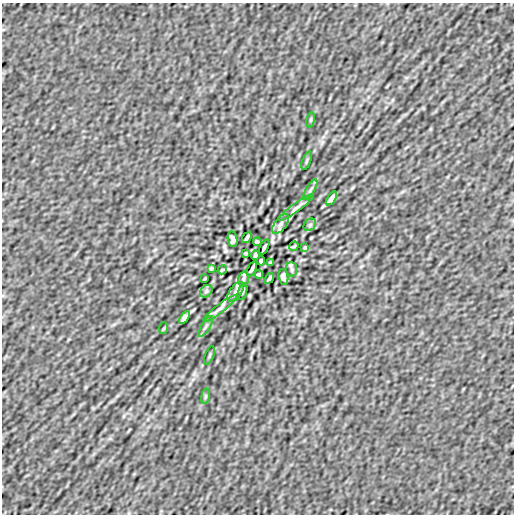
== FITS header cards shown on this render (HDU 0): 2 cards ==
NAXIS1  =                  512
NAXIS2  =                  512

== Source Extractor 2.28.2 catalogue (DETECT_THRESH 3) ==
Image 512 x 512 px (HDU 0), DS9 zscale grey, 1 PNG px = 1 image px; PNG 516 x 516 px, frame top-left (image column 1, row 512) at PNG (2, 3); each listed source drawn as its Kron ellipse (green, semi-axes under 4 px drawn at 4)
Background 6.37e-08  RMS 3.4e-06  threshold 1.03e-05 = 3 sigma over >= 5 px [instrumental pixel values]
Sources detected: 35; all 35 listed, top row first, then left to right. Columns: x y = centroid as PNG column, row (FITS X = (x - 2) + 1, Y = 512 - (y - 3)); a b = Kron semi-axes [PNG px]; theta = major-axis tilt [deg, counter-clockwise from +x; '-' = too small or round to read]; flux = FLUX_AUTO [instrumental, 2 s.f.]
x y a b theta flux
311 120 8 4 81 2.8e-04
307 161 9 3 69 3.0e-04
310 190 12 3 59 4.8e-04
331 199 8 3 55 7.2e-04
296 208 21 4 37 1.0e-03
281 224 11 6 53 9.5e-04
310 225 7 5 46 4.5e-04
247 238 6 2 54 4.4e-04
233 239 8 5 -80 6.9e-04
257 242 4 3 - 3.3e-04
294 246 5 2 - 2.6e-04
264 247 8 3 65 5.0e-04
305 248 4 3 - 2.6e-04
245 253 3 2 - 2.3e-04
255 255 4 3 - 3.6e-04
261 261 4 3 - 3.6e-04
271 263 3 2 - 2.3e-04
211 268 4 3 - 2.6e-04
252 269 8 3 65 5.0e-04
292 269 7 5 -85 4.4e-04
222 270 5 2 - 2.6e-04
259 274 4 3 - 3.3e-04
283 277 8 5 -80 6.9e-04
205 278 3 2 - 1.8e-04
269 278 6 2 54 4.4e-04
243 279 7 5 76 4.9e-04
206 291 7 5 46 4.5e-04
235 292 11 6 53 9.3e-04
242 292 8 3 71 2.8e-04
220 308 21 4 37 1.0e-03
185 317 7 3 58 6.8e-04
206 326 12 3 59 4.8e-04
164 328 6 4 70 2.1e-04
209 355 9 3 69 3.0e-04
205 396 8 4 81 2.8e-04